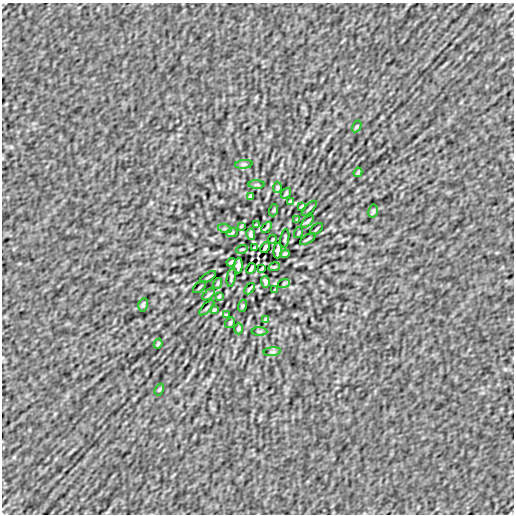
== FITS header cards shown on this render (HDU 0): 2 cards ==
NAXIS1  =                  512
NAXIS2  =                  512

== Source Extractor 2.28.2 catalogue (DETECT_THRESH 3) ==
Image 512 x 512 px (HDU 0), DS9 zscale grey, 1 PNG px = 1 image px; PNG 516 x 516 px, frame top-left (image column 1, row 512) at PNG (2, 3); each listed source drawn as its Kron ellipse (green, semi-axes under 4 px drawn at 4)
Background -2.51e-08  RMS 1.7e-06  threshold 5.01e-06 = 3 sigma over >= 5 px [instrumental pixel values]
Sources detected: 57; all 57 listed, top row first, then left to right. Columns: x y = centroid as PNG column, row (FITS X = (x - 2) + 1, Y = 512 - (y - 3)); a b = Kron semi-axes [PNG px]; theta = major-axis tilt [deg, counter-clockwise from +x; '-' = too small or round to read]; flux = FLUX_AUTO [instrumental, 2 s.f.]
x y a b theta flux
357 126 6 4 58 1.3e-04
244 164 8 4 7 1.9e-04
358 172 5 2 - 1.3e-04
257 185 8 3 0 1.4e-04
277 187 5 4 - 1.6e-04
286 193 6 4 54 1.4e-04
251 196 4 3 - 1.6e-04
290 201 3 2 - 8.6e-05
302 206 4 2 - 1.4e-04
309 208 10 2 45 1.5e-04
274 210 6 4 71 1.2e-04
373 211 6 4 80 1.7e-04
297 220 3 2 - 1.1e-04
308 221 7 3 45 1.7e-04
256 225 4 2 - 9.0e-05
241 226 3 2 - 1.0e-04
267 227 6 2 48 1.5e-04
225 229 7 4 -18 1.8e-04
316 229 8 2 40 1.3e-04
232 233 6 3 20 1.0e-04
298 233 6 2 71 1.1e-04
251 234 6 3 -80 2.2e-04
285 238 9 2 81 1.6e-04
273 239 4 3 - 9.2e-05
308 239 9 2 32 1.3e-04
254 248 3 2 - 9.6e-05
265 248 6 3 64 2.2e-04
242 249 6 3 17 1.1e-04
278 251 8 4 86 3.9e-04
285 254 5 2 - 1.5e-04
231 262 5 2 - 1.5e-04
238 265 8 4 86 3.9e-04
274 267 6 3 17 1.1e-04
251 268 6 3 64 2.2e-04
262 268 3 2 - 9.6e-05
208 277 9 2 32 1.3e-04
231 278 9 2 81 1.6e-04
265 282 6 3 -80 2.2e-04
218 283 6 2 71 1.1e-04
284 283 6 3 20 1.0e-04
200 287 8 2 40 1.3e-04
249 289 6 2 48 1.4e-04
275 290 3 2 - 1.0e-04
209 294 7 3 41 1.9e-04
219 296 3 2 - 1.1e-04
143 305 7 4 80 1.7e-04
242 306 6 4 71 1.2e-04
207 308 10 2 45 1.5e-04
214 310 4 2 - 1.4e-04
226 315 3 2 - 8.6e-05
265 320 4 3 - 1.6e-04
230 323 6 4 54 1.4e-04
239 329 5 4 - 1.5e-04
259 331 8 3 0 1.4e-04
158 344 5 2 - 1.3e-04
272 352 8 4 7 1.9e-04
159 390 6 4 58 1.3e-04